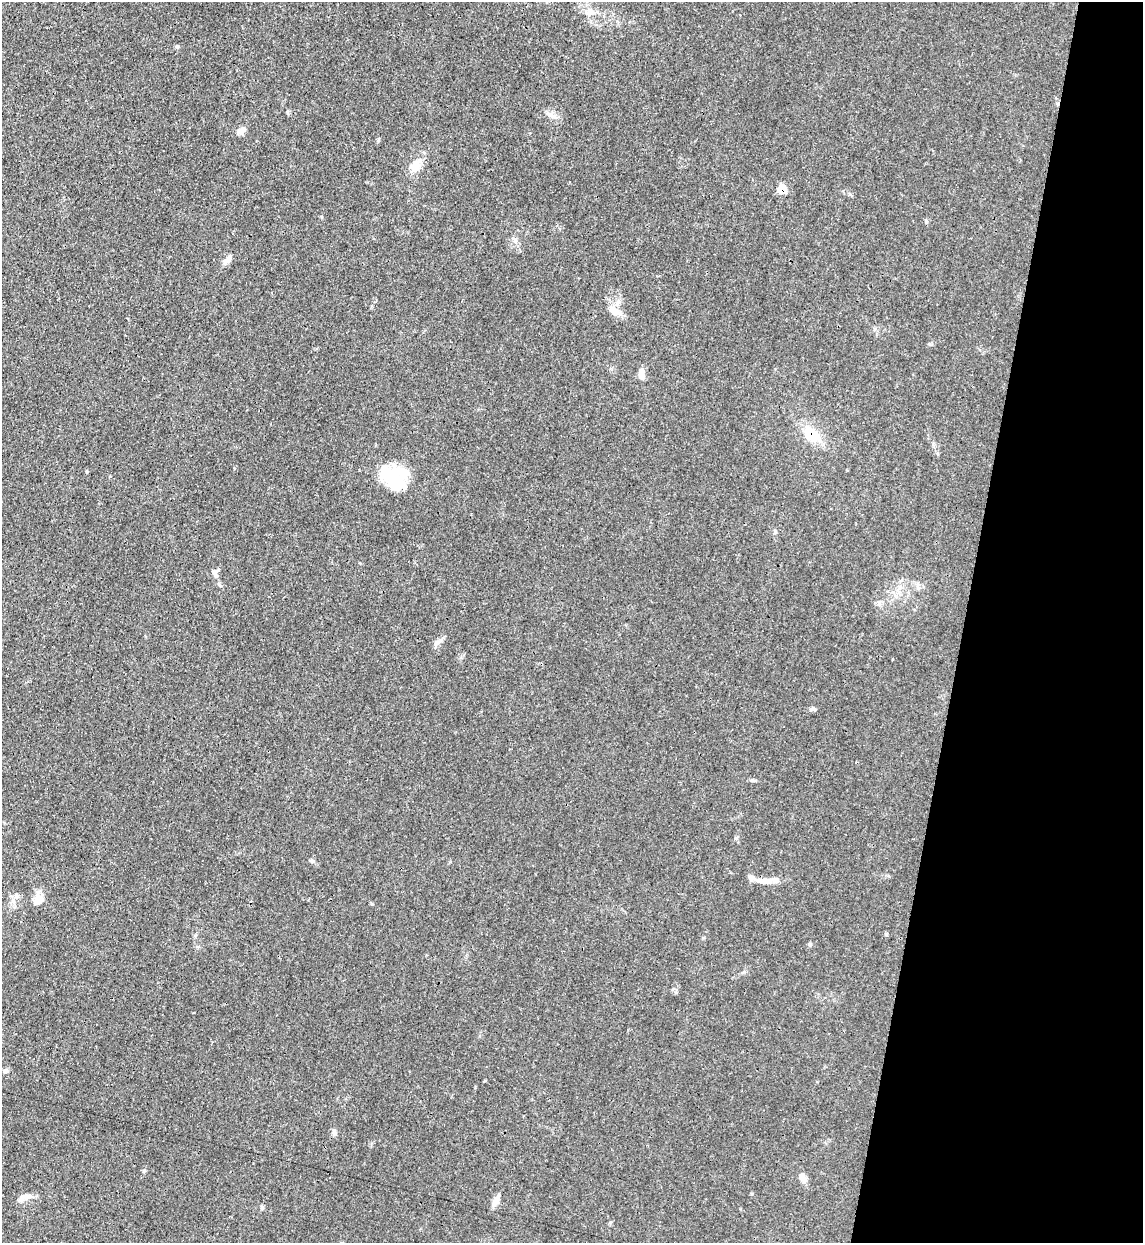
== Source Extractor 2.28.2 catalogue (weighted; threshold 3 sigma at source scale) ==
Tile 8 of 4 x 4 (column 4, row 2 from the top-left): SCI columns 3751-4891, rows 2508-3748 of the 5101 x 5011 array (HDU 1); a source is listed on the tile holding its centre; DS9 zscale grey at full resolution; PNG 1145 x 1245 px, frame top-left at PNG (2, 2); no overlay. Shown black and unused: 16% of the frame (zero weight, under 3 of 4 exposures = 7% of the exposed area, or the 3 px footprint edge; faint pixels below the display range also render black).
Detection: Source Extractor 2.28.2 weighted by HDU 2 'WHT'; one run over the whole footprint, this tile lists its part. Background 0.0171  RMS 0.0027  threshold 0.0122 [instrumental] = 3 sigma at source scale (4.5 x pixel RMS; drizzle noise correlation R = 1.50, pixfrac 1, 0.05/0.05 arcsec/px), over >= 5 px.
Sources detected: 32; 1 inside a brighter object's white glare — not listed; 2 inside a brighter listed object's ellipse — not listed separately; the other 29 listed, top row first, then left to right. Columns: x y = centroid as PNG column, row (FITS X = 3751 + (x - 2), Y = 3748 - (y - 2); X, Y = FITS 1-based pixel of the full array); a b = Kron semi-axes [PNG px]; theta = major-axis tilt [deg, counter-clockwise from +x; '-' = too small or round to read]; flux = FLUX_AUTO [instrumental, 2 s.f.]
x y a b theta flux
589 11 17 9 52 2.3
177 46 6 4 1 0.36
287 112 6 4 -89 0.37
552 116 15 6 -22 1.5
241 130 11 7 33 1.8
415 166 16 12 49 3.4
782 189 7 6 - 5.6
515 240 9 4 90 0.77
229 259 14 6 52 1.3
614 311 22 10 -39 3.2
642 374 14 7 -88 2
810 435 21 13 -40 8.5
390 475 36 21 -27 11
215 573 10 7 -66 1.3
879 603 7 6 - 0.78
437 643 10 5 25 1
812 709 10 5 0 0.68
753 780 9 3 -13 0.48
736 838 5 5 - 0.53
312 861 7 5 -57 0.54
764 881 24 8 -3 3
13 901 7 4 90 0.83
38 901 17 13 61 2.5
810 944 6 4 1 0.41
6 1071 6 6 - 0.72
334 1132 9 5 84 0.79
803 1177 13 7 -61 2
25 1197 21 7 18 1.9
496 1201 14 6 62 2
Overlapping masked pixels (flux is a lower limit): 2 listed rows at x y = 782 189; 810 435
Unlisted compact peaks at least as high as the median listed source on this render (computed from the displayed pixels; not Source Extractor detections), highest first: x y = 372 904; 144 1171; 262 1208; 610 1222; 321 216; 87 472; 886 934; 929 344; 926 222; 378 141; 752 1194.